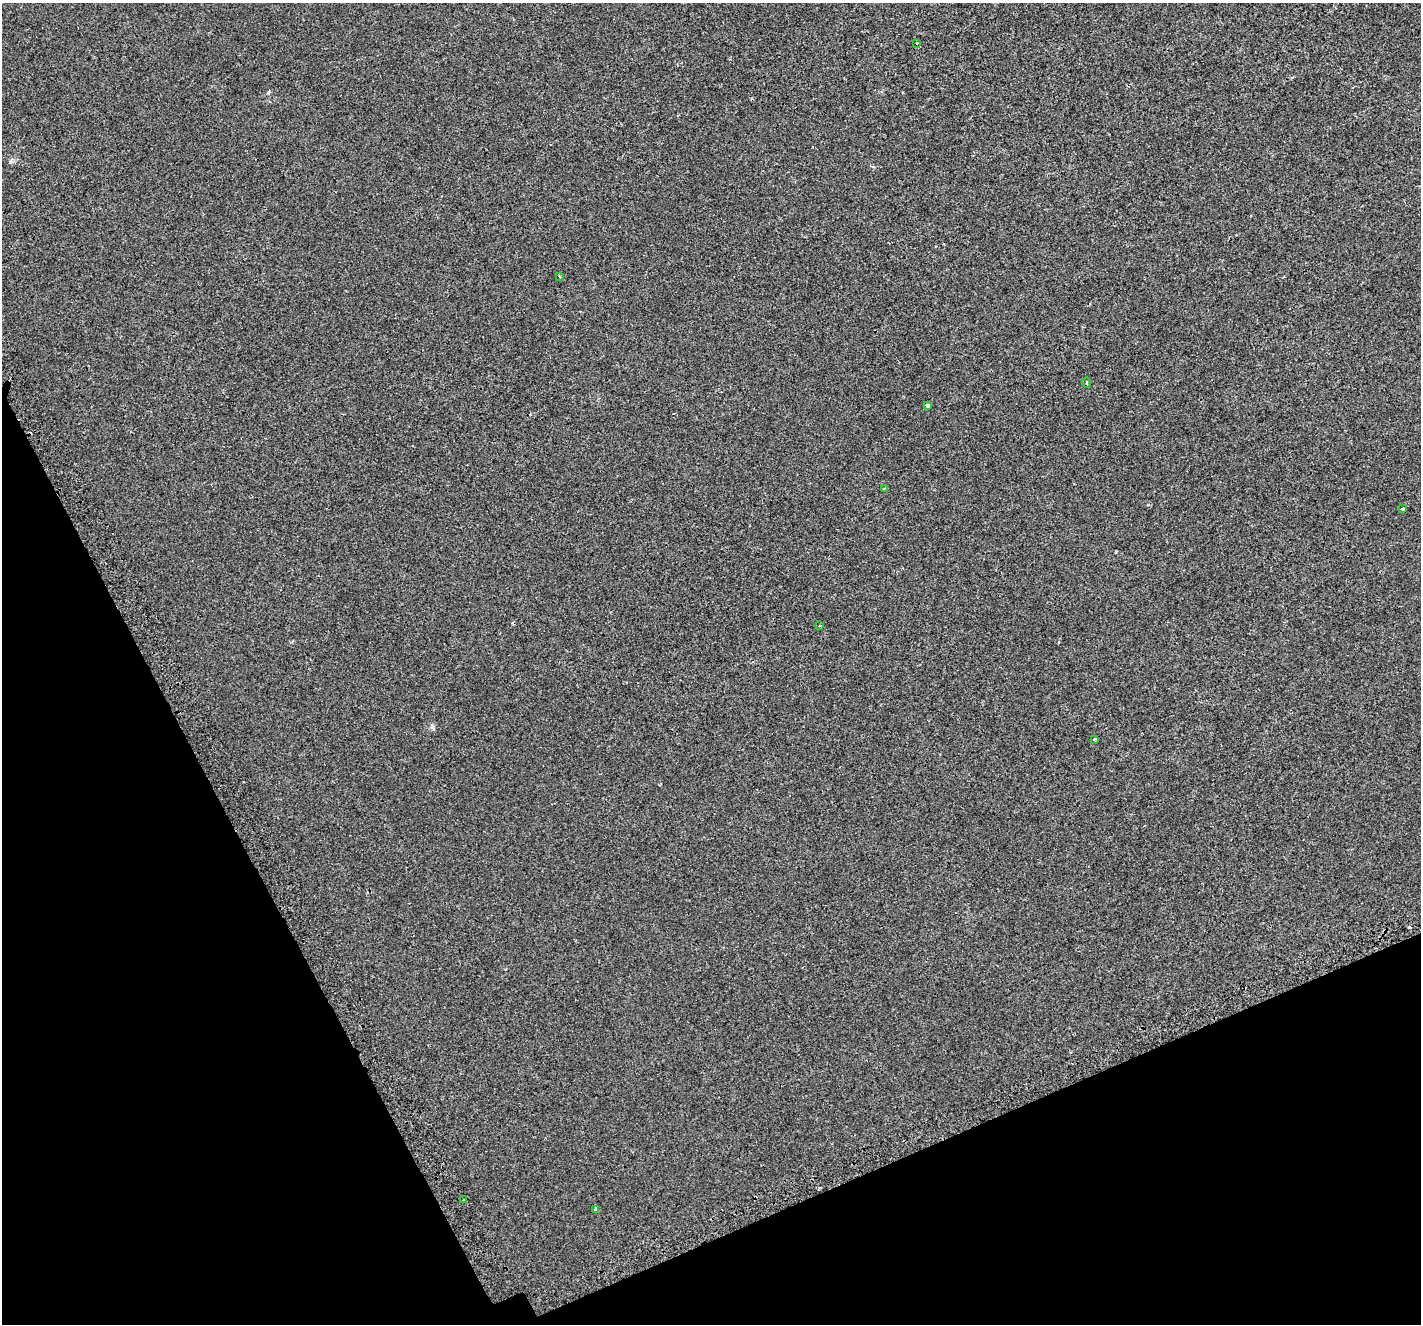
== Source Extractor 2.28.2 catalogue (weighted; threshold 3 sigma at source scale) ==
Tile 14 of 4 x 4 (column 2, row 4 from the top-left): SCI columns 1467-2885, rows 205-1526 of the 5784 x 5641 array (HDU 1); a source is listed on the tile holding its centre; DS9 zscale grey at full resolution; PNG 1423 x 1326 px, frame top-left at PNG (2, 3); each listed source drawn as its Kron ellipse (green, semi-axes under 4 px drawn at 4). Shown black and unused: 22% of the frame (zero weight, under 2 of 3 exposures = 3% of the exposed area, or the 3 px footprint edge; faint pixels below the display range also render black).
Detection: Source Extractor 2.28.2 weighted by HDU 2 'WHT'; one run over the whole footprint, this tile lists its part. Background 0.00127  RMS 0.0056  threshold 0.0251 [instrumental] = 3 sigma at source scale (4.5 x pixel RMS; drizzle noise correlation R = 1.50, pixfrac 1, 0.0396/0.0396 arcsec/px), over >= 5 px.
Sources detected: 11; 1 cosmic-ray / hot-pixel residue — neither listed nor drawn; the other 10 listed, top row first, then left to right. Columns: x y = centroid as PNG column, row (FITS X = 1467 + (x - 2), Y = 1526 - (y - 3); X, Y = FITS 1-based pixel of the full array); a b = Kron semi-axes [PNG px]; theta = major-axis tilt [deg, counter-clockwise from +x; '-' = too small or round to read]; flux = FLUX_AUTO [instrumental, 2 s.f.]
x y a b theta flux
916 43 3 2 - 0.41
559 276 3 3 - 1.1
1086 383 5 3 - 0.56
927 405 3 3 - 1.1
885 488 4 3 - 0.42
1403 509 3 3 - 0.84
820 625 3 2 - 0.6
1095 739 3 3 - 1.7
464 1200 3 3 - 0.78
596 1210 3 3 - 22
Unlisted compact peaks at least as high as the median listed source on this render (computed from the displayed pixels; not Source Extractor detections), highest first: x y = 432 727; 10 162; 268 93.